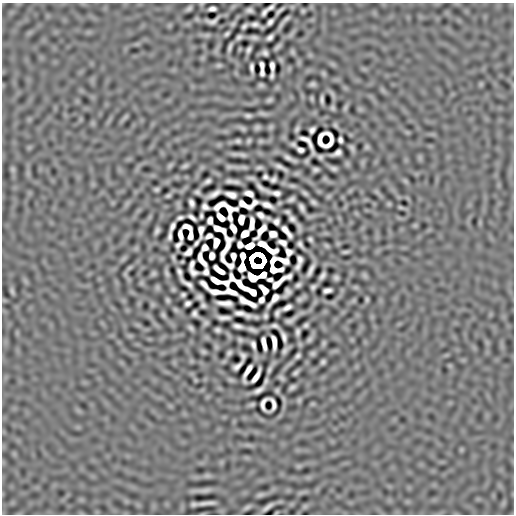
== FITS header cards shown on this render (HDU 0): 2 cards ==
NAXIS1  =                  512
NAXIS2  =                  512

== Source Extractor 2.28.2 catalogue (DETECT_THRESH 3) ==
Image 512 x 512 px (HDU 0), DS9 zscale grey, 1 PNG px = 1 image px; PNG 516 x 516 px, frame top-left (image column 1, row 512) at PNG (2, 3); no overlay
Background -8.67e-06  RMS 2.8e-04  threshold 8.49e-04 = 3 sigma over >= 5 px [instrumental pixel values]
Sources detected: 261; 15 with non-positive FLUX_AUTO (blend fragments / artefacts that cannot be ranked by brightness) are not listed; the other 246 listed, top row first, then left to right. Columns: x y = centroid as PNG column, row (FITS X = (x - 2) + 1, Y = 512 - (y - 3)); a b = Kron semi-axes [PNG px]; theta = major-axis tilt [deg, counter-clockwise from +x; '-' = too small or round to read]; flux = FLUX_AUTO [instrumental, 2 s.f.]
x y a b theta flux
189 8 6 4 36 0.048
270 8 8 3 39 0.058
212 9 7 4 7 0.071
249 10 6 4 -1 0.063
280 10 9 3 40 0.05
303 11 4 3 - 0.027
264 12 8 4 59 0.061
212 21 12 6 17 0.035
284 21 16 3 49 0.082
270 22 7 4 49 0.066
233 24 7 4 53 0.038
255 24 7 4 -4 0.068
244 26 6 4 43 0.05
227 34 5 3 - 0.041
239 37 6 4 27 0.055
270 37 7 4 40 0.069
254 38 7 4 -5 0.056
230 47 8 3 68 0.056
278 47 7 3 45 0.048
249 50 6 4 60 0.057
292 52 5 4 - 0.037
265 53 6 5 - 0.062
219 65 8 5 9 0.035
262 65 7 4 -80 0.058
272 66 8 4 -86 0.077
252 68 9 3 -86 0.065
262 73 6 4 -89 0.056
323 74 6 5 - 0.032
272 75 6 3 76 0.046
313 84 5 4 - 0.048
481 84 7 4 72 0.026
261 85 4 3 - 0.038
332 94 11 4 -60 0.043
312 99 6 4 -84 0.028
269 100 5 4 - 0.043
322 100 8 3 -88 0.058
333 108 4 3 - 0.034
345 108 9 5 70 0.04
263 113 8 3 -15 0.049
248 115 6 4 -5 0.051
125 117 8 5 45 0.034
335 125 5 3 - 0.031
257 127 5 4 - 0.044
271 127 8 5 41 0.031
242 128 6 3 -26 0.045
297 129 6 3 63 0.045
312 130 7 5 51 0.061
340 140 6 4 -81 0.055
238 141 5 4 - 0.045
249 141 4 3 - 0.035
261 141 7 5 15 0.033
293 144 5 4 - 0.042
367 147 5 5 - 0.038
352 148 6 3 -57 0.049
300 150 7 4 -18 0.061
337 153 10 5 24 0.065
242 155 9 3 -12 0.06
320 157 5 4 - 0.045
290 158 13 4 -27 0.09
420 158 7 4 -72 0.035
307 161 4 3 - 0.033
170 165 8 5 44 0.038
185 166 6 3 22 0.043
231 167 19 4 -2 0.068
281 167 13 4 -27 0.093
259 168 6 3 10 0.043
333 168 6 4 -11 0.056
13 169 7 6 - 0.031
315 170 6 4 8 0.053
265 177 6 4 -33 0.04
251 178 6 3 -7 0.044
273 179 6 5 - 0.056
207 181 7 4 31 0.062
229 181 7 4 -1 0.067
405 181 7 5 -45 0.03
292 186 9 5 -6 0.042
261 188 15 4 -34 0.065
156 189 5 4 - 0.039
197 192 5 4 - 0.045
377 192 7 4 -71 0.033
276 193 11 4 -8 0.064
305 193 6 3 -37 0.043
214 194 14 4 28 0.12
249 194 8 5 -20 0.094
231 195 10 5 -16 0.11
168 196 5 3 - 0.035
329 196 8 4 31 0.027
291 199 7 4 23 0.057
313 202 6 4 -35 0.05
191 203 7 4 -73 0.074
389 204 5 5 - 0.023
219 205 12 5 31 0.11
267 205 10 4 -23 0.12
205 207 7 5 -37 0.06
401 207 7 3 -18 0.031
302 208 8 4 -66 0.072
287 212 5 3 - 0.038
261 215 8 5 -32 0.081
201 216 5 3 - 0.036
192 217 9 3 -37 0.063
221 217 9 5 -47 0.11
230 217 7 4 -77 0.062
180 218 6 3 17 0.049
241 219 8 5 82 0.14
292 219 7 5 -45 0.069
210 220 6 5 - 0.079
276 221 6 5 - 0.057
252 224 12 4 85 0.095
415 225 6 5 - 0.024
172 226 8 4 64 0.071
187 227 9 4 -16 0.045
299 227 8 3 -76 0.048
233 228 8 4 -62 0.12
219 229 13 5 -26 0.015
157 230 7 4 67 0.06
201 231 11 5 87 0.055
261 231 16 5 54 0.14
286 231 14 4 -51 0.12
245 234 7 5 39 0.18
273 234 7 6 - 0.12
180 235 10 4 -85 0.092
190 235 9 4 84 0.079
170 236 9 3 84 0.059
209 236 6 4 20 0.069
310 239 5 4 - 0.04
216 242 8 5 78 0.16
196 243 7 3 52 0.046
283 243 8 5 -28 0.07
300 244 7 4 -55 0.055
178 245 8 4 43 0.049
240 245 6 5 - 0.071
250 246 7 5 22 0.23
326 246 5 3 - 0.031
205 247 6 5 - 0.065
188 252 9 5 43 0.075
289 252 7 6 - 0.0053
345 252 7 2 8 0.038
212 256 6 5 - 0.11
233 256 7 4 -85 0.085
243 256 7 4 -88 0.12
173 258 6 2 -77 0.034
123 259 10 5 45 0.036
300 259 9 4 -82 0.05
201 260 15 5 -61 0.0029
272 261 7 4 65 0.084
192 264 8 4 72 0.031
230 265 8 5 -23 0.013
298 266 6 4 71 0.059
242 267 8 5 75 0.057
129 268 10 4 44 0.041
219 270 11 4 -36 0.11
311 270 13 4 64 0.1
179 272 8 4 -73 0.065
193 272 8 5 -29 0.059
206 272 6 5 - 0.042
153 273 5 4 - 0.039
167 273 8 4 -70 0.051
263 275 7 5 29 0.064
365 275 8 6 -46 0.036
322 276 8 4 56 0.069
253 277 9 6 -28 0.11
232 278 7 4 -68 0.017
336 278 5 4 - 0.05
270 280 5 3 - 0.043
216 281 10 4 -26 0.13
280 282 23 5 35 0.074
187 283 14 4 -34 0.083
204 284 10 4 -48 0.065
240 285 15 5 -40 0.15
298 285 5 4 - 0.047
157 287 8 6 90 0.031
313 287 5 4 - 0.046
173 289 6 6 - 0.026
264 290 9 5 -50 0.082
327 290 8 4 12 0.072
12 291 8 3 -73 0.047
216 292 12 4 -7 0.12
253 292 8 5 -36 0.08
287 292 9 5 61 0.066
183 295 5 4 - 0.04
199 297 6 4 -22 0.055
274 299 15 5 51 0.03
300 299 7 3 32 0.049
367 299 5 3 - 0.031
168 300 4 3 - 0.034
261 300 6 4 58 0.065
354 300 7 4 71 0.026
247 302 19 5 -27 0.068
188 303 6 5 - 0.056
225 303 15 5 -6 0.1
152 304 7 4 -72 0.032
203 305 5 4 - 0.045
287 307 9 4 28 0.081
175 310 8 5 -41 0.033
277 313 7 4 63 0.049
194 314 6 5 - 0.058
242 314 17 4 -16 0.12
163 315 6 4 -67 0.04
265 316 5 4 - 0.045
224 318 12 4 -1 0.084
290 320 11 4 28 0.064
206 323 5 4 - 0.043
306 325 5 4 - 0.042
238 326 9 4 -11 0.079
275 326 7 4 -15 0.052
191 328 6 3 -39 0.047
218 330 5 4 - 0.052
252 330 8 3 -18 0.062
297 332 6 4 86 0.056
130 336 7 4 -18 0.032
284 336 10 4 -73 0.083
310 339 7 4 57 0.048
240 340 4 4 - 0.037
274 342 13 4 -83 0.095
264 343 12 4 -79 0.14
324 343 7 4 65 0.036
253 345 8 4 -74 0.066
285 350 8 3 50 0.06
203 352 4 3 - 0.036
229 353 5 4 - 0.044
312 353 5 4 - 0.039
243 356 7 5 -75 0.047
298 356 6 4 45 0.05
323 362 5 4 - 0.045
237 366 11 4 40 0.066
269 369 7 3 66 0.046
247 372 17 4 66 0.086
296 373 6 3 42 0.045
256 376 14 4 59 0.11
281 378 6 3 -41 0.043
195 380 6 4 -89 0.018
231 380 8 5 -10 0.033
266 381 7 3 70 0.043
292 387 6 4 29 0.052
259 390 11 4 30 0.09
277 390 4 3 - 0.032
299 400 7 5 89 0.03
252 404 5 3 - 0.034
299 466 7 6 - 0.029
207 476 9 6 6 0.041
202 490 28 5 3 0.12
260 495 7 4 15 0.05
207 503 18 3 5 0.13
305 506 7 5 44 0.035
247 507 9 4 27 0.052
268 507 12 3 37 0.09
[15 non-positive-flux detections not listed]